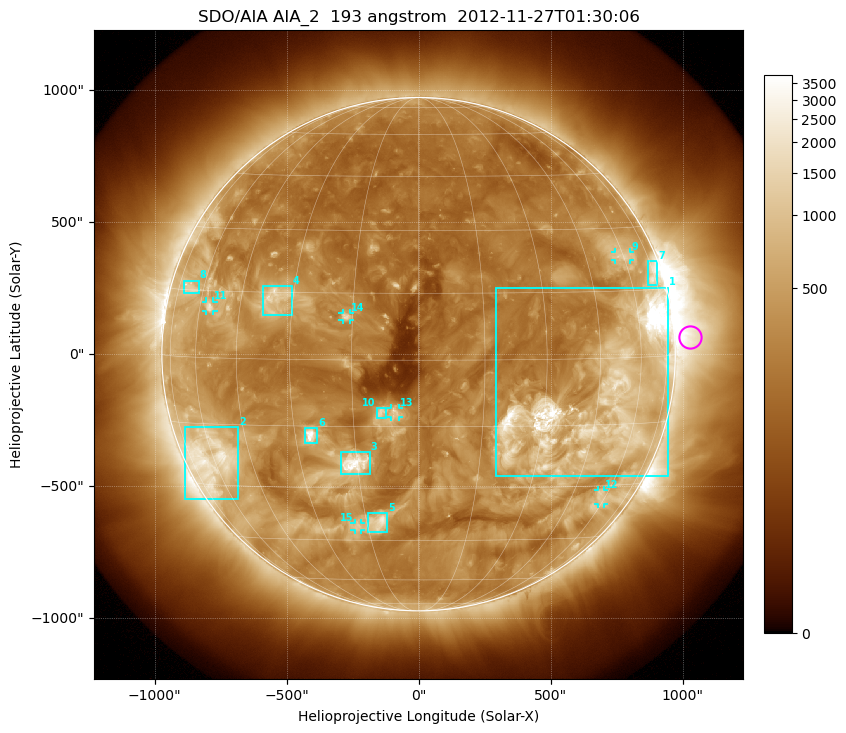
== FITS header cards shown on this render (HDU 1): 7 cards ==
TELESCOP= 'SDO/AIA'
INSTRUME= 'AIA_2'
WAVELNTH=                  193
WAVEUNIT= 'angstrom'
DATE-OBS= '2012-11-27T01:30:06.84'
CTYPE1  = 'HPLN-TAN'
CTYPE2  = 'HPLT-TAN'

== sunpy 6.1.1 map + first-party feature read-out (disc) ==
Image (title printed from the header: SDO/AIA AIA_2  193 angstrom  2012-11-27T01:30:06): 1024 x 1024 px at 2.4 arcsec/px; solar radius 973 arcsec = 405 px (full disc in frame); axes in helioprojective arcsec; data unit not stated in the header (colour bar unlabelled)
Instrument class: DISC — disc imager (sunpy class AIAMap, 193 A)
Bright regions (active regions / flare kernels): reference = the median radial profile (limb darkening/brightening removed); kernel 9 px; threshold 5 sigma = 697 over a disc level ~271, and >= 1.15x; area >= 12 px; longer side >= 10 px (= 24 arcsec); searched inside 0.97 R_sun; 15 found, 15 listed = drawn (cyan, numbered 1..; 6 of them under ~33 arcsec drawn as corner ticks so the feature stays visible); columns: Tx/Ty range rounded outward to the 5 arcsec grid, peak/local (2 s.f.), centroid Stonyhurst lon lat
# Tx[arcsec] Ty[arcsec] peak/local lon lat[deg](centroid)
1 290..945 -460..255 18 +43 -9
2 -885..-685 -550..-275 7.9 -61 -23
3 -295..-185 -455..-370 13 -16 -24
4 -590..-480 145..260 5.8 -35 +14
5 -195..-120 -675..-600 8 -12 -39
6 -430..-385 -340..-280 13 -26 -17
7 865..905 260..355 5 +73 +18
8 -890..-830 230..280 3.8 -67 +15
9 745..805 355..390 3.9 +60 +23
10 -160..-120 -245..-205 5.2 -8 -12
11 -805..-775 160..200 5.1 -56 +11
12 680..700 -570..-515 3.7 +58 -33
13 -105..-75 -240..-205 5.4 -5 -12
14 -290..-260 130..155 5.8 -16 +10
15 -245..-215 -665..-640 4.1 -18 -41
Off-limb structures (1.02-1.3 R_sun): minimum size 162 px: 2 found; the strongest spans PA ~235..305 deg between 1.02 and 1.3 R_sun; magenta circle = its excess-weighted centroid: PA ~275 deg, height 1.06 R_sun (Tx ~1030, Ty ~65 arcsec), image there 4.4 x the reference